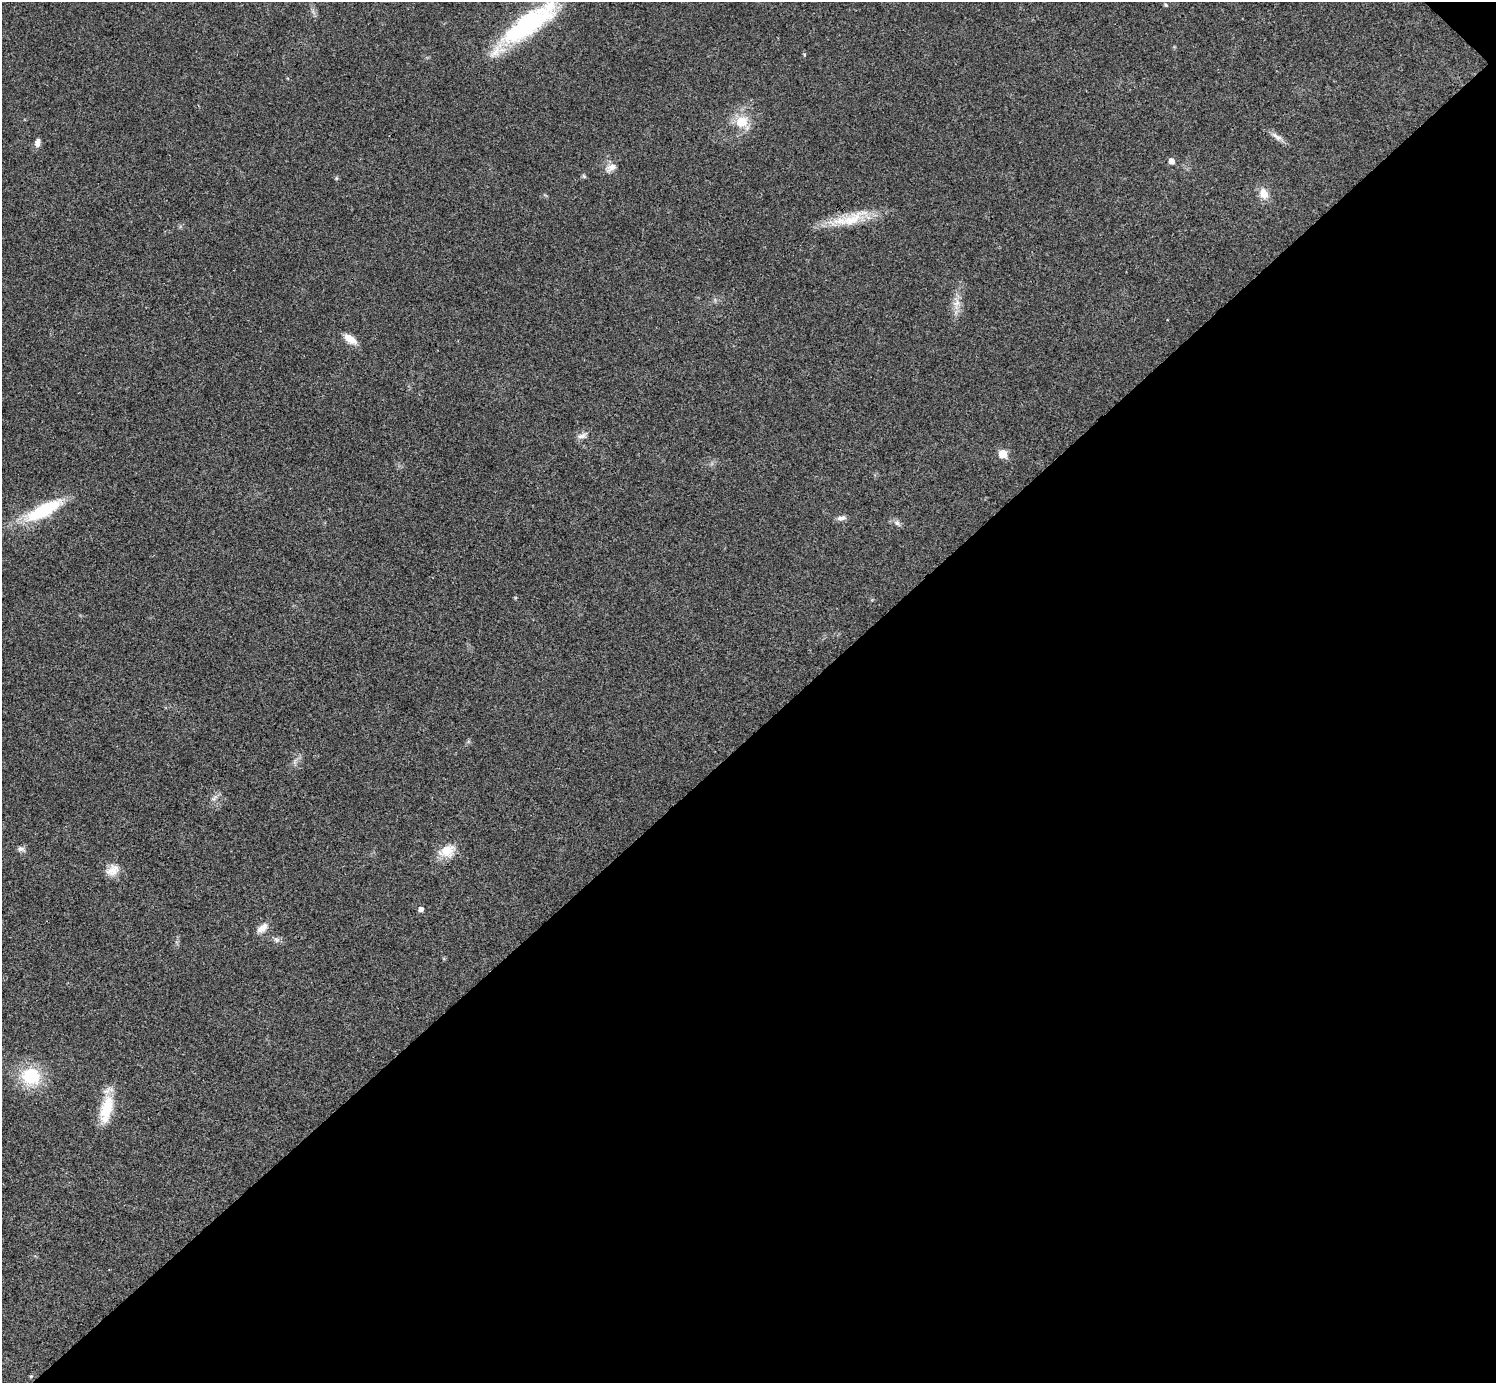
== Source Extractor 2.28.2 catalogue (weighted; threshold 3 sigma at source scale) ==
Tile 12 of 4 x 4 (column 4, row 3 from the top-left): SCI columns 4487-5980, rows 1682-3062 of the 5983 x 5983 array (HDU 1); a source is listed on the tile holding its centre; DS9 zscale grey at full resolution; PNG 1498 x 1385 px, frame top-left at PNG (2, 2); no overlay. Shown black and unused: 47% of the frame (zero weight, under 3 of 4 exposures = <1% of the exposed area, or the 3 px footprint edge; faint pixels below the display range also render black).
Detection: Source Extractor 2.28.2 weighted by HDU 2 'WHT'; one run over the whole footprint, this tile lists its part. Background 0.0192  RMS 0.004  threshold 0.0179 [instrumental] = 3 sigma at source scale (4.5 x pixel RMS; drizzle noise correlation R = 1.50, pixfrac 1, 0.05/0.05 arcsec/px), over >= 5 px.
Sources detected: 29; all 29 listed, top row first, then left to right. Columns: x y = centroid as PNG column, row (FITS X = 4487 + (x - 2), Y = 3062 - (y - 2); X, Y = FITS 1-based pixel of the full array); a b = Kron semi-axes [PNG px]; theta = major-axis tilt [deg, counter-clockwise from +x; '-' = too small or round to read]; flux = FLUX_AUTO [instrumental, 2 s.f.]
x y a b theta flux
1166 5 5 4 - 0.61
527 25 78 20 37 53
742 122 16 14 -40 9.8
1277 137 19 6 -34 2.5
37 143 11 6 80 1.9
1171 161 6 5 - 2.3
611 167 17 9 20 2.9
584 176 6 5 - 0.6
336 178 6 4 -90 0.52
1264 194 13 11 -72 4.6
851 220 55 17 20 15
956 304 19 10 84 4.4
350 339 17 8 -35 4.5
581 436 14 6 13 1.9
1003 454 6 5 - 9.5
43 510 47 14 27 26
841 518 13 6 6 1.7
897 523 10 7 -35 1.5
468 742 6 4 19 0.59
214 798 12 6 50 1.7
21 849 10 7 -12 1.5
447 851 23 15 22 7.1
113 870 18 13 33 4.7
421 909 5 4 - 1.8
262 928 16 8 41 3.2
276 940 8 7 - 1.3
30 1076 18 17 - 22
107 1108 35 16 73 13
31 1376 5 4 - 0.47
Isophote crosses this tile's border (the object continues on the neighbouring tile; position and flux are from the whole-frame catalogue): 1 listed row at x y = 527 25